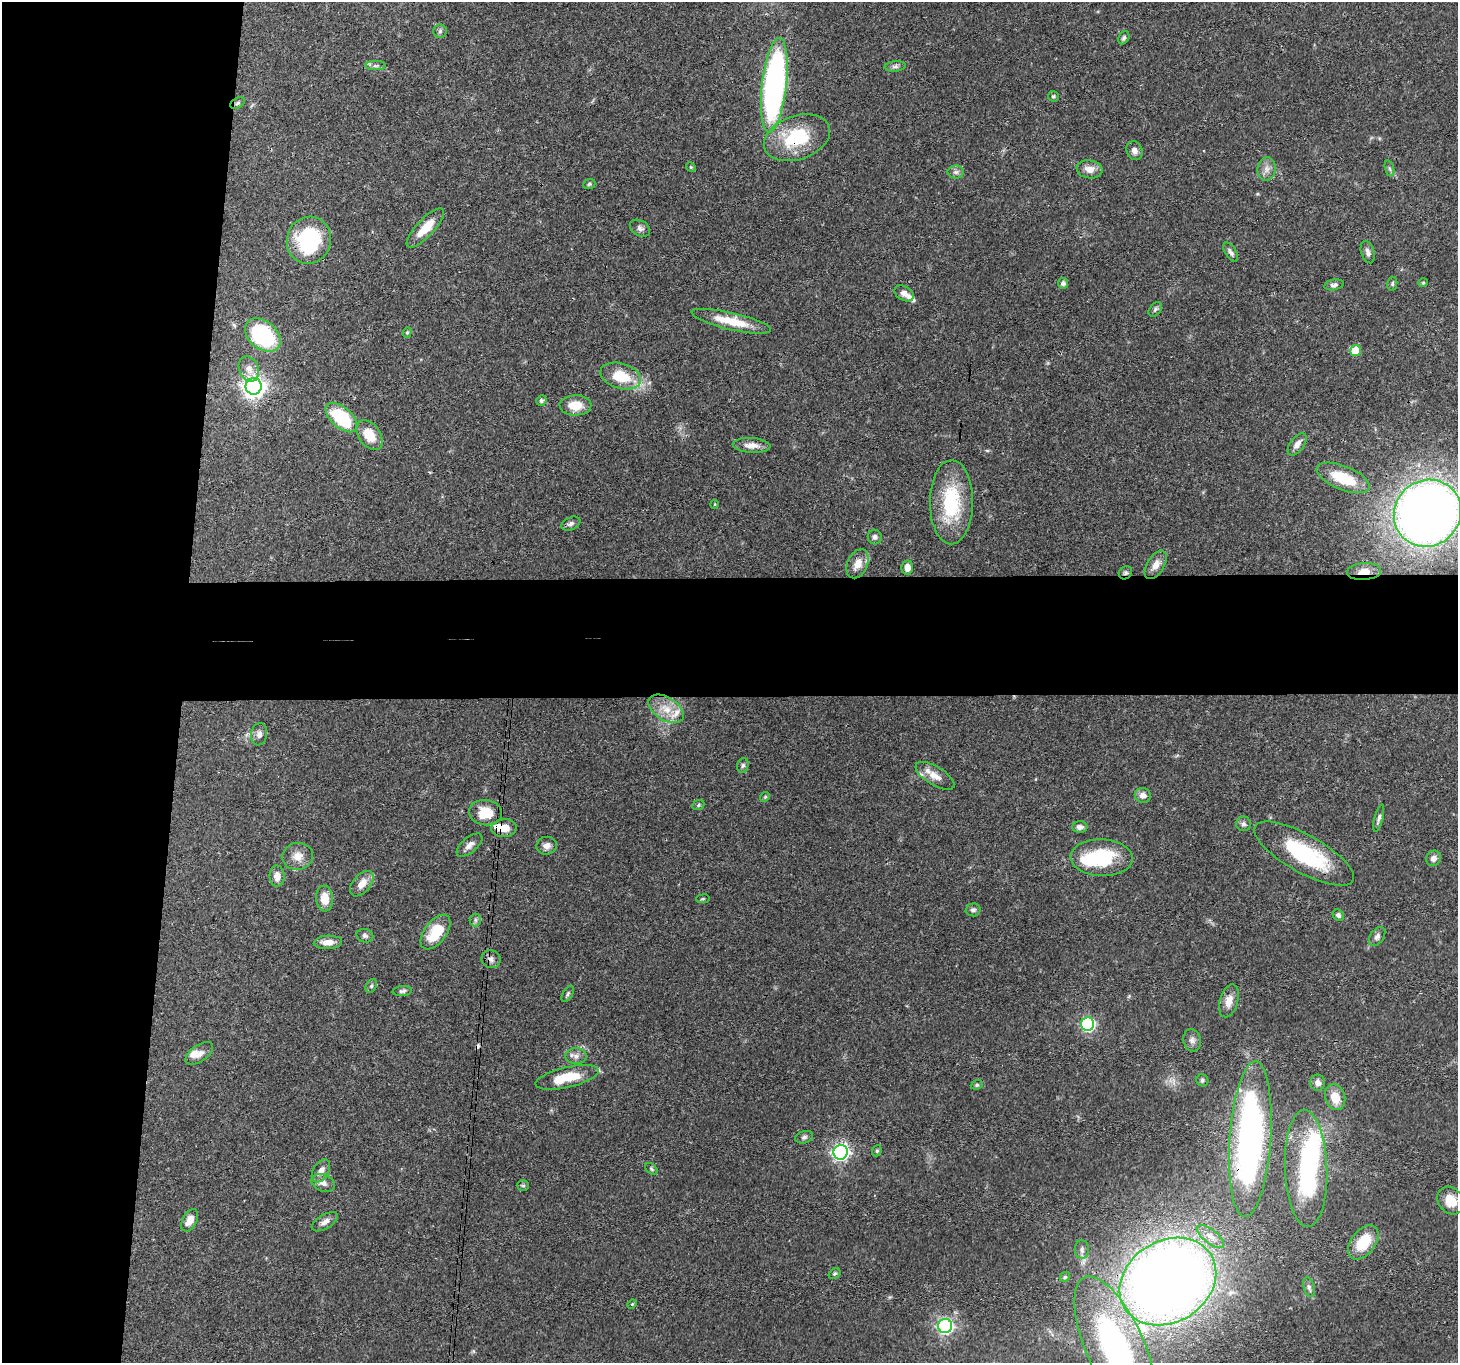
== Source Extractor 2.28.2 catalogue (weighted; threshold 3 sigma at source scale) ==
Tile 4 of 3 x 3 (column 1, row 2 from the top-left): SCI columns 6-1461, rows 1517-2877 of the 4380 x 4454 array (HDU 1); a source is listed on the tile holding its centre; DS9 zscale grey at full resolution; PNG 1460 x 1365 px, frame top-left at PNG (2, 2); each listed source drawn as its Kron ellipse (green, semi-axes under 4 px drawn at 4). Shown black and unused: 20% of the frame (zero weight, under 3 of 4 exposures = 6% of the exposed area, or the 3 px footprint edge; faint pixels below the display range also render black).
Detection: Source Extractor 2.28.2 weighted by HDU 2 'WHT'; one run over the whole footprint, this tile lists its part. Background 0.0815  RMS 0.0035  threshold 0.0158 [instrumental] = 3 sigma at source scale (4.5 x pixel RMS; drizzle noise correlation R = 1.50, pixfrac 1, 0.05/0.05 arcsec/px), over >= 5 px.
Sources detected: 125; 3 inside a brighter object's white glare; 1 cosmic-ray / hot-pixel residue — neither listed nor drawn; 6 inside a brighter listed object's ellipse — not listed separately; the other 115 listed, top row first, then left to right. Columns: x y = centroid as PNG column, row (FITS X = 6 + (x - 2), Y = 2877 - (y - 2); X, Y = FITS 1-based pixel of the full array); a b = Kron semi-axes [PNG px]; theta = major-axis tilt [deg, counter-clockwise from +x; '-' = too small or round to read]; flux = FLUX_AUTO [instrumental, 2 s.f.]
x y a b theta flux
440 31 7 6 - 0.83
1124 38 7 5 60 0.76
375 66 10 4 0 0.94
895 66 10 5 5 1
774 85 47 12 84 120
1053 96 5 5 - 0.58
238 103 8 5 28 0.81
797 138 34 22 19 21
1134 151 10 8 -65 1.9
691 167 5 4 - 0.47
1089 169 13 9 -9 3.1
1267 169 12 9 83 2.2
1389 169 8 3 -71 0.63
956 172 8 6 0 1.1
589 184 6 5 - 0.53
425 228 25 9 47 7.1
640 228 11 7 -31 1.4
309 240 23 22 - 30
1231 252 11 5 -59 1.1
1368 252 11 6 -73 1.5
1063 283 5 5 - 1.1
1423 283 5 4 - 0.42
1392 284 7 5 77 0.62
1334 285 10 5 11 1.1
904 293 10 7 -29 2
1155 309 8 5 51 0.77
731 321 41 8 -13 9.6
407 332 5 4 - 0.44
263 335 20 14 -38 38
1355 351 6 5 - 8.2
249 369 13 9 -69 2.7
621 376 21 12 -16 12
254 386 8 8 - 250
541 400 5 5 - 0.68
575 405 16 10 0 6.2
341 418 19 10 -42 23
369 435 17 10 -54 6.7
1297 444 13 7 54 2.6
752 445 19 7 -4 3.2
1343 478 28 12 -22 12
951 502 42 21 90 23
715 504 4 3 - 0.31
1427 513 34 32 44 370
571 524 10 6 23 1.1
875 537 7 7 - 1.1
858 564 15 10 66 4
1156 565 16 8 59 3
907 567 7 5 85 2.6
1364 571 17 8 4 4.5
1125 573 7 6 - 0.84
666 709 19 11 -31 6
259 734 11 8 81 1.7
743 765 7 5 73 0.77
935 776 22 9 -31 4
1143 795 8 7 - 2.1
765 797 5 4 - 0.48
698 805 6 5 - 0.52
485 813 16 12 -6 8.1
1379 818 14 4 75 1.1
1244 824 7 7 - 1
1080 827 7 5 0 1.5
504 828 12 9 4 4.9
469 845 15 7 40 2
547 846 10 9 - 1.8
1304 854 56 19 -29 31
298 856 15 13 11 3.9
1102 858 31 18 -2 21
1433 858 8 7 - 1.7
277 876 10 7 -89 2.8
362 884 15 8 50 3.9
325 898 13 8 -85 5.2
703 899 7 3 8 0.39
973 910 7 6 - 0.93
1338 915 6 5 - 0.86
475 920 6 5 - 0.77
436 932 20 11 53 12
365 936 8 6 -13 1
1377 936 10 6 54 1.3
328 942 14 6 3 3.4
491 959 9 9 - 1.6
371 986 7 5 61 0.69
402 991 10 5 5 0.86
568 994 9 5 59 0.7
1229 1001 17 9 73 3.6
1088 1024 7 6 - 62
1192 1040 11 9 -76 1.7
199 1053 16 8 34 2.6
576 1056 10 8 -1 1.7
567 1077 32 10 13 11
1202 1080 6 5 - 0.7
1318 1083 8 7 - 1.6
977 1085 6 4 21 0.52
1335 1097 13 10 -74 5.5
804 1137 9 6 16 0.89
1250 1139 78 20 86 120
877 1151 6 4 68 0.55
841 1152 7 7 - 130
1306 1168 58 21 -88 50
651 1169 7 5 -43 0.57
321 1171 12 7 58 2.5
323 1183 12 8 -23 2.2
523 1185 6 5 - 0.57
1451 1200 15 12 -50 5.7
190 1220 12 7 62 3.6
325 1222 14 7 31 1.9
1210 1236 16 7 -38 2.6
1363 1242 19 12 53 11
1082 1249 9 7 90 1.2
835 1274 6 4 34 0.54
1065 1277 6 4 46 0.5
1168 1282 51 41 32 480
1309 1287 10 5 -74 1.1
632 1304 5 4 - 0.42
945 1326 7 7 - 97
1115 1348 77 29 -66 82
Overlapping masked pixels (flux is a lower limit): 7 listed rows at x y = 797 138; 309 240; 951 502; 1364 571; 1125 573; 504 828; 1250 1139
Isophote crosses this tile's border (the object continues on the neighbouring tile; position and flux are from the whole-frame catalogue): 3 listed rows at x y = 1427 513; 1168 1282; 1115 1348